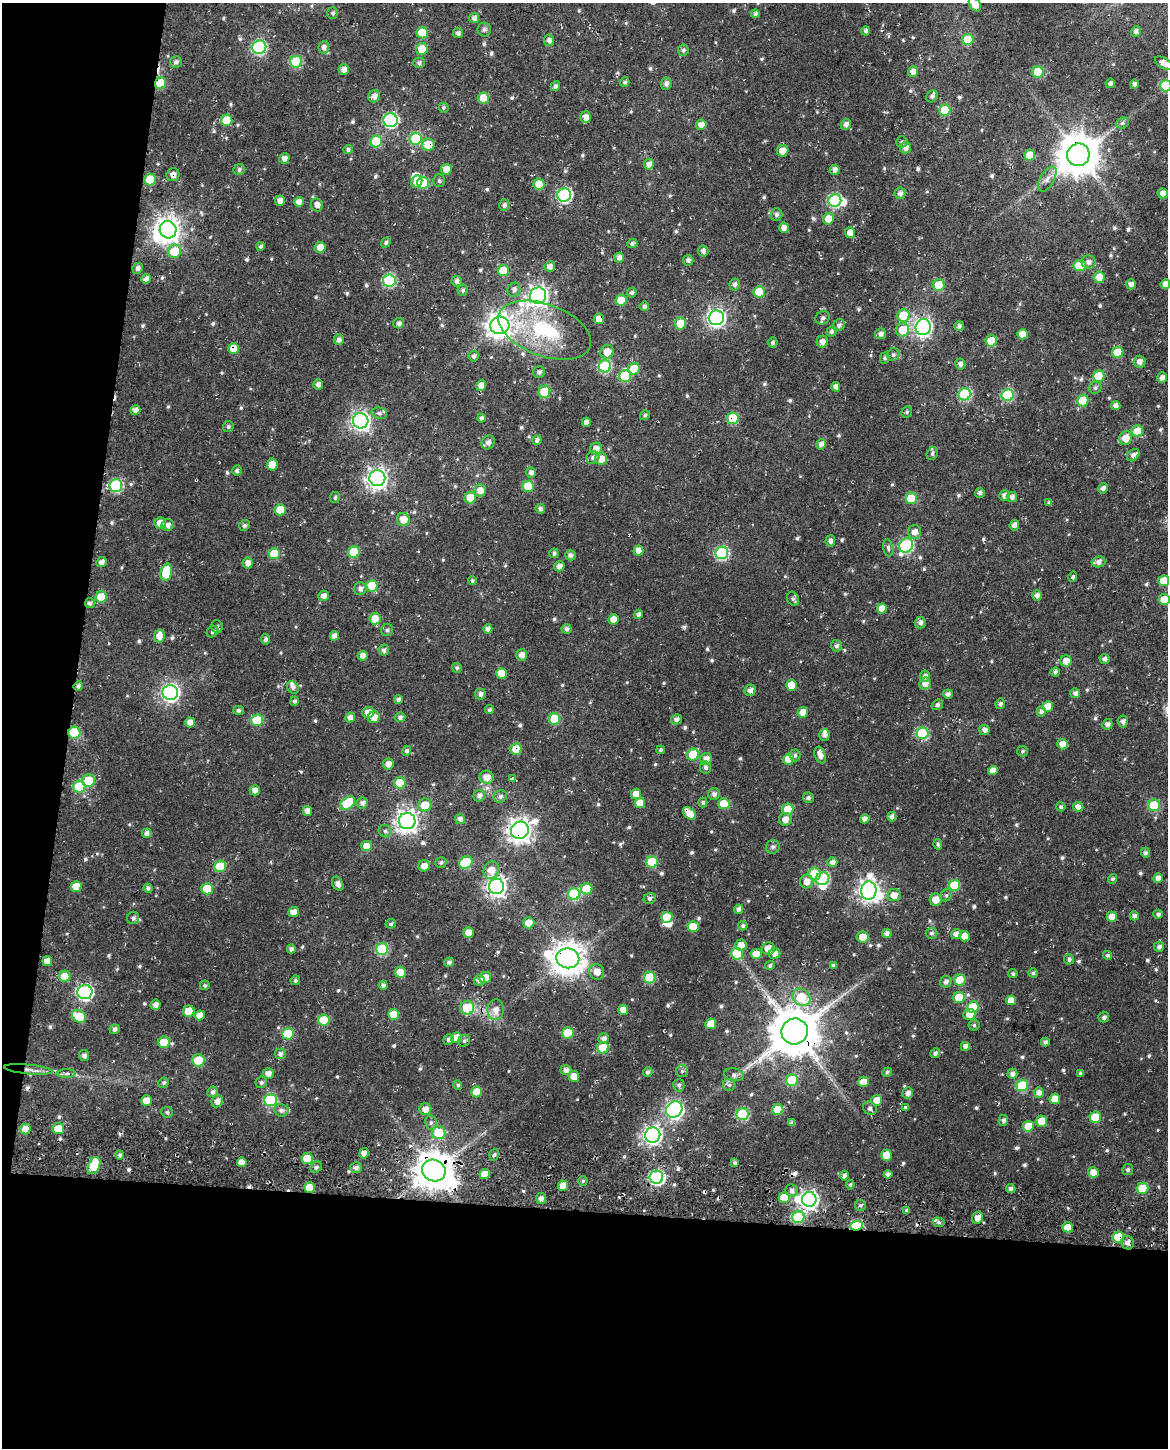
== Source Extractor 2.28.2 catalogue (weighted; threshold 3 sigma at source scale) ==
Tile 9 of 4 x 3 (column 1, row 3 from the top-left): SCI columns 16-1181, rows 341-1786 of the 4702 x 5021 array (HDU 1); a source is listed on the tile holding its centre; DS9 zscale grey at full resolution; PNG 1170 x 1450 px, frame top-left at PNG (2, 3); each listed source drawn as its Kron ellipse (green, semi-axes under 4 px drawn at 4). Shown black and unused: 22% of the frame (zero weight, under 3 of 4 exposures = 6% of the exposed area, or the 3 px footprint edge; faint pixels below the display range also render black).
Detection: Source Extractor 2.28.2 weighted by HDU 2 'WHT'; one run over the whole footprint, this tile lists its part. Background 0.019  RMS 0.0069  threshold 0.0309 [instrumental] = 3 sigma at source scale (4.5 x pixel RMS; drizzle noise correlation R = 1.50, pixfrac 1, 0.0396/0.0396 arcsec/px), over >= 5 px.
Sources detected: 698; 7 inside a brighter object's white glare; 10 cosmic-ray / hot-pixel residue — neither listed nor drawn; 8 inside a brighter listed object's ellipse — not listed separately; of the other 673, all 500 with FLUX_AUTO >= 1.37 (the completeness limit of this list) listed and drawn (173 fainter detections not listed), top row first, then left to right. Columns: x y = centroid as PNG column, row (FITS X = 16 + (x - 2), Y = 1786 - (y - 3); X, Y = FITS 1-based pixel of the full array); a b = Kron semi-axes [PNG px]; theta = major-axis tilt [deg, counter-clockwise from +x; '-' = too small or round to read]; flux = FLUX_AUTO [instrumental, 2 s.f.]
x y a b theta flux
975 4 8 5 -59 8
333 13 6 5 - 1.7
755 14 4 4 - 1.8
474 18 5 5 - 3.2
484 29 7 6 - 1.7
865 31 4 4 - 2.1
1136 31 5 5 - 2.6
422 33 6 5 - 16
458 33 5 5 - 2.4
968 39 5 5 - 20
549 40 5 5 - 3.1
259 47 7 6 - 100
324 47 6 5 - 3.1
422 49 6 6 - 12
683 50 6 5 - 1.8
176 62 6 5 - 2.2
296 62 6 6 - 48
419 63 5 5 - 1.8
1164 63 10 5 -31 5.7
344 69 5 5 - 4.6
913 72 5 5 - 5.2
1038 72 5 5 - 31
625 82 5 4 - 1.5
160 83 6 5 - 20
1110 83 5 4 - 2.1
666 84 6 5 - 2.7
1134 84 4 4 - 2.6
555 86 5 4 - 2
1166 86 6 5 - 40
374 96 6 5 - 4.4
932 96 6 5 - 2.1
483 98 5 5 - 16
444 108 5 4 - 1.5
945 110 6 5 - 22
586 117 6 5 - 4.8
227 120 5 5 - 15
391 120 7 7 - 110
1122 123 7 5 20 1.5
846 124 5 4 - 3.6
701 125 5 5 - 6.2
416 139 6 6 - 47
376 141 6 5 - 32
902 142 5 5 - 1.5
428 145 6 6 - 13
906 148 5 5 - 4.4
348 150 5 4 - 2.1
783 151 6 5 - 6.3
1030 155 5 5 - 10
1078 155 11 11 - 2300
284 158 5 5 - 3.9
649 164 5 5 - 4.9
446 169 5 5 - 7.3
239 170 6 5 - 2.1
835 170 5 5 - 3.7
173 175 7 6 - 3.2
150 179 6 5 - 22
1047 179 14 7 59 4.3
439 181 6 6 - 1.4
417 182 6 5 - 5.1
423 183 6 6 - 33
539 184 5 5 - 13
900 193 6 5 - 2.9
1163 193 5 5 - 3.9
564 195 7 6 - 110
835 200 6 6 - 76
280 201 5 5 - 4.9
299 202 5 4 - 4.9
317 205 6 6 - 3.3
504 205 6 5 - 2.3
776 214 6 6 - 2.4
828 219 6 5 - 10
784 228 5 5 - 4.5
168 230 9 8 - 630
850 233 5 5 - 6.3
386 242 5 4 - 1.8
632 243 5 4 - 1.7
260 246 4 4 - 1.4
320 247 5 5 - 7.1
174 251 7 6 - 18
703 251 5 5 - 2.7
619 258 5 5 - 3.5
688 260 5 5 - 2.3
1089 262 7 6 - 3
1080 265 6 5 - 21
550 266 5 5 - 4.2
138 268 5 5 - 2.5
503 270 6 5 - 20
1099 277 6 5 - 9.1
146 279 5 4 - 3.4
389 281 6 6 - 67
457 281 5 5 - 2.5
735 284 6 5 - 2.4
1131 284 5 5 - 3.4
1165 284 5 4 - 4.6
939 285 6 5 - 27
463 290 5 5 - 1.7
514 290 7 6 - 3
759 292 5 5 - 21
632 293 5 4 - 1.5
538 296 8 8 - 330
621 300 5 5 - 15
644 306 5 4 - 2.2
903 315 6 6 - 25
716 318 7 7 - 250
823 318 7 6 - 2.4
599 319 5 5 - 5.9
399 323 5 5 - 2
680 323 6 5 - 12
500 325 9 8 - 670
839 325 6 5 - 2.5
959 326 5 5 - 2.2
923 327 8 7 - 220
545 330 48 26 -20 62
903 330 7 6 - 17
832 331 5 5 - 1.9
881 334 5 5 - 2.8
1022 334 5 5 - 10
339 340 5 5 - 3
991 341 5 5 - 21
822 342 6 5 - 4
773 343 5 5 - 1.5
234 348 5 5 - 13
607 352 7 6 - 7.7
1118 352 6 5 - 22
893 355 6 6 - 1.7
474 356 5 5 - 2.2
885 358 5 4 - 1.9
1140 362 6 6 - 4
960 364 5 5 - 2.8
605 366 6 6 - 67
634 369 6 5 - 15
539 372 6 5 - 2.2
625 376 6 6 - 33
1099 376 6 5 - 24
1162 378 5 4 - 3.2
318 384 5 4 - 3.1
481 385 5 5 - 5.7
836 387 5 4 - 2.9
1095 388 6 5 - 1.6
544 392 6 5 - 29
965 394 6 6 - 65
1008 395 6 6 - 57
1083 400 6 5 - 17
1116 406 4 4 - 3.9
135 410 5 4 - 4.3
907 412 6 5 - 1.4
379 413 8 6 -7 2
645 415 5 4 - 1.6
481 418 4 4 - 2.1
733 418 6 5 - 31
361 421 7 7 - 290
586 422 4 4 - 3.4
228 427 5 5 - 1.6
1137 431 6 5 - 15
1126 438 7 6 - 8.9
537 440 5 4 - 2.7
488 442 7 6 - 3.4
821 444 5 4 - 3.2
596 449 6 6 - 5.2
932 453 7 5 61 1.7
1133 455 7 5 44 3.1
593 457 7 6 - 2.8
601 459 6 6 - 8.7
272 464 6 5 - 7.4
237 471 5 4 - 2.3
531 472 5 5 - 2.7
377 478 8 8 - 390
116 486 6 6 - 67
528 486 6 5 - 22
1103 488 5 4 - 2.9
480 490 6 6 - 6.2
980 493 5 5 - 2.2
1005 496 5 5 - 4.1
1012 497 5 5 - 3.1
335 498 5 5 - 1.5
470 498 6 5 - 11
911 498 6 5 - 23
1049 503 4 4 - 1.6
540 509 5 4 - 2.3
280 510 5 5 - 17
403 519 6 6 - 8.1
160 523 5 5 - 7.4
168 525 6 6 - 3.2
244 525 6 5 - 1.6
1014 525 5 4 - 4.2
915 532 7 6 - 4.9
830 541 5 5 - 2.8
906 545 8 6 53 88
888 548 9 5 -79 1.6
638 550 5 5 - 5.7
354 552 6 5 - 27
554 553 5 4 - 2.2
722 553 6 6 - 82
274 554 6 5 - 22
570 555 5 5 - 2.8
101 562 5 5 - 3.5
1098 562 7 5 15 3.7
248 563 5 5 - 4.6
559 566 5 5 - 3.8
166 572 9 5 78 24
1073 577 5 4 - 1.7
472 581 4 4 - 1.4
1164 581 5 5 - 11
372 586 6 5 - 27
360 589 6 6 - 3.4
1037 595 5 5 - 3
323 596 5 5 - 4
101 597 5 5 - 21
793 599 7 5 -64 1.8
1164 600 5 5 - 14
90 603 5 5 - 2.3
882 608 5 5 - 7.1
638 614 5 4 - 2.6
375 619 5 5 - 14
613 619 5 5 - 5.5
920 623 6 5 - 2.9
217 626 6 5 - 1.5
488 629 4 4 - 3.9
566 629 5 5 - 2.7
387 630 6 5 - 1.7
212 632 6 5 - 1.6
159 636 6 5 - 8.1
334 636 5 4 - 4.2
265 639 5 4 - 2.1
836 646 6 5 - 2.2
384 650 5 5 - 2.2
522 655 5 5 - 4.7
363 656 5 5 - 5
1104 659 5 4 - 2.6
1066 661 5 5 - 6.2
457 668 5 5 - 1.6
1055 672 4 4 - 2.3
501 673 5 5 - 10
925 676 5 5 - 2.6
925 683 6 5 - 5.8
791 685 5 5 - 12
78 686 5 4 - 2.8
293 687 7 5 -51 2.8
750 690 5 5 - 3
170 692 7 7 - 230
1075 693 5 5 - 2.6
480 694 5 5 - 2.7
948 694 5 4 - 2.8
398 700 4 4 - 2.2
294 701 4 4 - 1.9
1000 704 5 5 - 2
937 705 6 5 - 1.9
1048 706 5 5 - 9.8
238 710 5 4 - 2.1
489 710 4 4 - 1.6
1041 711 5 4 - 2.6
368 712 5 5 - 6.2
803 712 5 5 - 7.7
350 717 5 4 - 4.3
374 717 6 6 - 6.4
400 717 5 5 - 2.3
555 719 6 5 - 30
676 719 5 5 - 2.5
257 720 6 5 - 28
1123 721 6 5 - 2.7
190 722 5 5 - 5
1107 724 5 5 - 3.2
984 730 5 5 - 3.2
74 733 6 6 - 37
922 733 6 6 - 51
825 735 6 5 - 3.1
1062 744 5 5 - 6.2
516 749 6 5 - 18
661 750 4 4 - 1.4
407 751 5 4 - 1.8
1022 751 5 5 - 1.5
693 755 6 6 - 28
795 755 6 5 - 1.6
820 755 8 5 -71 4.5
706 759 6 5 - 4.4
788 759 5 5 - 10
388 764 5 5 - 4.8
705 767 6 5 - 1.9
993 770 5 4 - 4.8
487 777 7 6 - 7.5
512 778 4 3 - 7.5
89 781 6 6 - 19
400 783 6 5 - 25
79 787 6 6 - 34
255 790 5 5 - 4.2
636 794 5 5 - 7.5
714 794 6 5 - 2.6
479 796 6 5 - 2.8
500 796 7 6 - 2.2
808 798 5 5 - 1.7
347 803 8 5 40 31
362 803 5 5 - 3
640 803 5 5 - 9.4
703 803 5 4 - 1.4
724 804 5 5 - 17
425 805 6 6 - 13
1154 805 6 6 - 39
1061 807 4 4 - 1.6
1078 807 5 5 - 4.2
788 809 5 5 - 17
307 811 5 4 - 4.9
689 813 8 5 -42 9.7
892 817 5 4 - 2.5
460 819 5 5 - 3
785 819 6 6 - 5.1
865 819 4 4 - 2.6
407 821 8 8 - 470
520 830 9 8 - 570
385 831 6 6 - 1.8
147 833 5 4 - 3
938 844 5 4 - 1.7
366 846 5 5 - 7.8
773 847 7 6 - 1.8
1145 853 5 4 - 2
466 862 7 6 - 33
652 862 6 5 - 35
832 862 5 5 - 3.5
441 863 5 5 - 1.4
220 866 6 5 - 26
424 866 6 5 - 4.7
491 870 9 7 69 9.4
815 874 6 6 - 25
1158 878 5 5 - 4.2
822 879 7 6 - 67
1113 879 5 4 - 1.8
807 882 7 6 - 5.5
338 884 7 5 -61 3.6
954 885 6 5 - 30
76 886 5 5 - 11
496 886 7 7 - 330
148 888 4 4 - 1.9
207 889 6 5 - 22
587 889 6 5 - 18
869 891 9 7 84 390
574 894 6 6 - 49
894 895 6 6 - 7.3
946 895 6 5 - 1.5
650 898 6 5 - 1.9
936 900 6 6 - 9.5
739 909 5 4 - 2.9
294 912 5 5 - 6.5
1158 914 4 4 - 1.9
1134 916 4 4 - 2.3
667 917 6 5 - 17
1112 917 5 5 - 6.3
133 918 6 6 - 2.1
529 923 6 5 - 8
391 924 5 4 - 1.6
743 926 5 4 - 1.6
693 927 5 5 - 20
469 932 5 5 - 7.5
887 933 5 4 - 2.9
931 933 6 5 - 1.6
956 934 5 5 - 4.2
965 936 5 5 - 8.7
863 937 6 5 - 9.9
741 945 5 5 - 6.2
1159 947 5 5 - 2.7
768 948 6 6 - 6.9
291 949 4 4 - 2.4
382 949 6 6 - 52
737 954 6 6 - 27
756 954 5 5 - 10
775 954 6 5 - 4
1108 955 4 4 - 1.8
568 958 11 10 - 1300
1069 959 5 5 - 1.8
47 961 5 5 - 6
449 962 5 4 - 2.4
770 965 5 4 - 1.7
834 965 4 4 - 1.8
400 972 5 5 - 12
597 972 8 7 - 6.7
1033 973 4 4 - 1.6
1013 974 4 4 - 1.4
65 976 5 5 - 12
650 977 6 5 - 37
485 978 6 5 - 9.6
295 980 5 4 - 1.6
479 980 5 5 - 2.9
960 980 5 5 - 22
946 982 6 5 - 2.5
205 985 5 5 - 1.4
383 985 4 4 - 2.2
85 992 7 7 - 160
801 997 9 8 - 23
959 997 5 5 - 19
1011 1000 5 4 - 5.4
155 1005 5 5 - 3.6
973 1007 6 5 - 23
467 1008 7 6 - 21
496 1010 10 8 87 6.3
623 1010 5 5 - 6.4
189 1011 5 5 - 14
394 1014 5 5 - 11
969 1014 6 5 - 6.5
200 1015 5 4 - 5.6
79 1016 7 6 - 19
1104 1017 5 5 - 2
324 1020 6 5 - 24
711 1024 5 5 - 10
974 1025 5 5 - 1.5
114 1029 5 4 - 2.5
795 1031 13 13 - 3500
568 1033 6 5 - 27
288 1034 6 5 - 27
456 1038 5 5 - 10
604 1038 5 5 - 2.8
448 1039 6 4 51 1.9
464 1041 6 5 - 1.7
164 1042 6 5 - 16
1045 1042 4 4 - 2.4
965 1046 4 4 - 3.8
603 1048 6 5 - 24
935 1053 5 4 - 2.1
280 1054 6 5 - 2.5
84 1055 5 5 - 2.7
198 1060 6 6 - 24
28 1069 24 4 -5 5.7
566 1070 5 5 - 3
682 1071 6 6 - 1.5
648 1072 5 4 - 2.1
887 1072 5 4 - 1.5
66 1073 9 4 1 1.8
268 1073 5 5 - 4.5
1081 1073 4 4 - 2.1
1012 1074 5 5 - 3.2
734 1075 10 6 -12 2.2
574 1076 5 5 - 11
792 1080 6 6 - 38
261 1082 6 5 - 1.7
863 1082 5 5 - 7.4
164 1083 5 5 - 1.6
458 1085 4 4 - 1.4
679 1085 6 5 - 2
729 1085 6 6 - 1.7
1022 1085 6 5 - 41
213 1092 5 5 - 2.3
476 1092 5 5 - 10
908 1093 5 5 - 3.4
1039 1093 5 5 - 3.9
1055 1099 5 5 - 9.5
146 1100 5 5 - 8.6
270 1100 6 6 - 59
877 1100 5 5 - 8.5
217 1101 6 5 - 4.6
905 1107 4 4 - 1.4
870 1108 7 6 - 2.3
425 1109 6 6 - 4.9
674 1109 9 7 44 240
281 1110 7 6 - 2.7
778 1110 5 5 - 19
167 1112 6 5 - 1.7
743 1114 6 6 - 56
1095 1117 6 5 - 21
1003 1120 5 5 - 2.3
1042 1121 5 5 - 14
431 1123 7 5 -78 1.8
792 1123 4 4 - 2.5
1028 1126 5 5 - 12
25 1129 5 5 - 5.8
58 1129 6 5 - 11
438 1133 7 6 - 21
653 1135 8 7 - 260
364 1153 5 4 - 3.6
120 1155 5 4 - 1.8
494 1155 6 4 71 1.4
887 1155 5 5 - 13
307 1158 5 5 - 18
242 1162 5 5 - 6.6
735 1163 4 4 - 1.5
94 1165 9 6 67 28
316 1167 6 5 - 2
356 1167 6 5 - 2.8
434 1170 12 10 -28 1800
1128 1170 5 5 - 1.5
1093 1172 5 5 - 6.4
485 1174 5 5 - 8.5
888 1174 4 4 - 2.6
844 1176 4 4 - 2.8
656 1177 7 6 - 120
583 1181 4 4 - 1.4
850 1185 5 4 - 1.4
563 1186 5 5 - 8.9
310 1187 5 5 - 13
1011 1188 5 4 - 2
1143 1188 6 5 - 26
792 1190 6 6 - 2.2
784 1197 5 5 - 14
541 1198 5 5 - 3.5
809 1199 7 7 - 240
860 1205 5 5 - 1.6
906 1210 4 3 - 1.6
798 1217 6 6 - 46
977 1218 6 5 - 4.8
939 1222 6 4 -16 1.4
856 1226 6 4 7 51
1068 1227 5 5 - 9.7
1119 1237 5 5 - 28
1128 1243 7 6 - 3.2
Overlapping masked pixels (flux is a lower limit): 31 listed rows (the first 20) at x y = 160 83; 428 145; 1078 155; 173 175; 564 195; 716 318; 599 319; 500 325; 545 330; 234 348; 733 418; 403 519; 90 603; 78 686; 74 733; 516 749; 689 813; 520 830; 496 886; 869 891
Isophote crosses this tile's border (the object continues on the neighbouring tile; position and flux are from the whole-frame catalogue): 5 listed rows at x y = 975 4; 1164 63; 1166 86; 1165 284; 1164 600